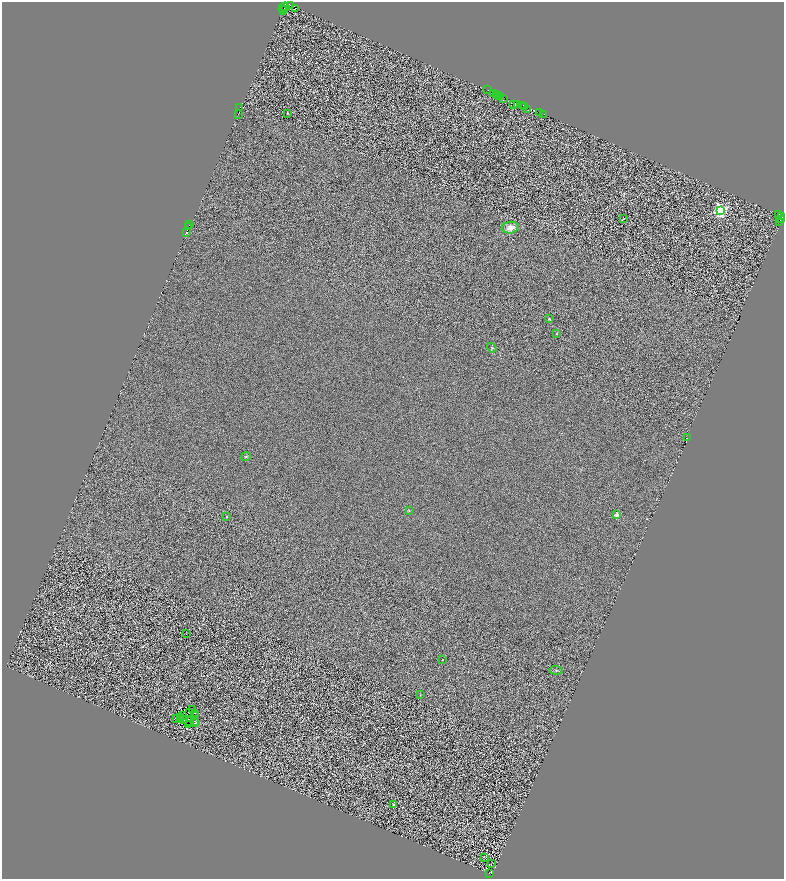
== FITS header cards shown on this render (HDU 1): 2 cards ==
NAXIS1  =                 1564
NAXIS2  =                 1753

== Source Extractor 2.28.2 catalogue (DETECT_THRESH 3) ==
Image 1564 x 1753 px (HDU 1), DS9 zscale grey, zoomed out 1/2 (1 PNG px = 2 x 2 image px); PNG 786 x 881 px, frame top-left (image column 1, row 1753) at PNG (2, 2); each listed source drawn as its Kron ellipse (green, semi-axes under 4 px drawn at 4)
Background 0.747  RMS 2.7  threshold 8.01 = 3 sigma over >= 5 px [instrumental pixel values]
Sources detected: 117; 57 cannot appear on this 1/2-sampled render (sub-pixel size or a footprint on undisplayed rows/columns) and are neither listed nor drawn; the other 60 listed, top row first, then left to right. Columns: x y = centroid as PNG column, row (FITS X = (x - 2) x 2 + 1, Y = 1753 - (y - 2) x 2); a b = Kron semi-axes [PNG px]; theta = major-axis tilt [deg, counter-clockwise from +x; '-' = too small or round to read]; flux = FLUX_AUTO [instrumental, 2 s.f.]
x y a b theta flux
291 5 4 2 - 6400
285 7 4 2 - 470
282 8 2 1 - 2100
295 8 3 1 - 400
283 10 2 1 - 1100
487 90 2 1 - 220
493 93 3 2 - 2.6
496 95 2 2 - 870
499 95 2 2 - 6700
501 96 2 1 - 1200
503 99 3 1 - 760
513 104 2 2 - 1300
518 105 4 2 - 1200
523 105 2 1 - 1100
524 106 2 1 - 4000
240 107 3 1 - 1500
528 110 2 1 - 470
540 112 2 2 - 1200
288 113 2 1 - 1100
238 114 2 1 - 1400
544 114 2 1 - 3600
720 210 4 4 - 100000
779 214 2 1 - 1300
781 216 4 2 - 1500
624 219 2 2 - 310
781 220 3 1 - 470
780 222 3 2 - 1000
189 225 2 2 - 5600
189 226 2 1 - 4100
510 228 8 6 7 4200
186 233 4 2 - 1600
549 319 3 2 - 380
557 334 2 2 - 450
492 348 5 3 - 590
687 438 2 1 - 4500
246 456 5 3 - 630
409 511 3 3 - 390
617 515 2 2 - 7800
227 516 2 2 - 850
186 634 2 1 - 420
443 660 2 2 - 240
556 670 6 3 -7 670
420 695 2 2 - 180
192 710 3 1 - 150
190 713 3 1 - 170
195 713 2 1 - 35
182 715 2 1 - 77
194 716 3 1 - 2.7
180 718 3 1 - 230
177 719 2 1 - 190
180 720 3 1 - 150
184 720 2 1 - 110
194 721 2 1 - 160
190 722 2 1 - 220
196 722 2 1 - 260
188 725 3 1 - 75
394 804 2 2 - 1300
484 857 2 2 - 220
491 863 3 1 - 250
490 873 3 2 - 1400
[57 sub-pixel or undisplayed-footprint detections neither listed nor drawn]